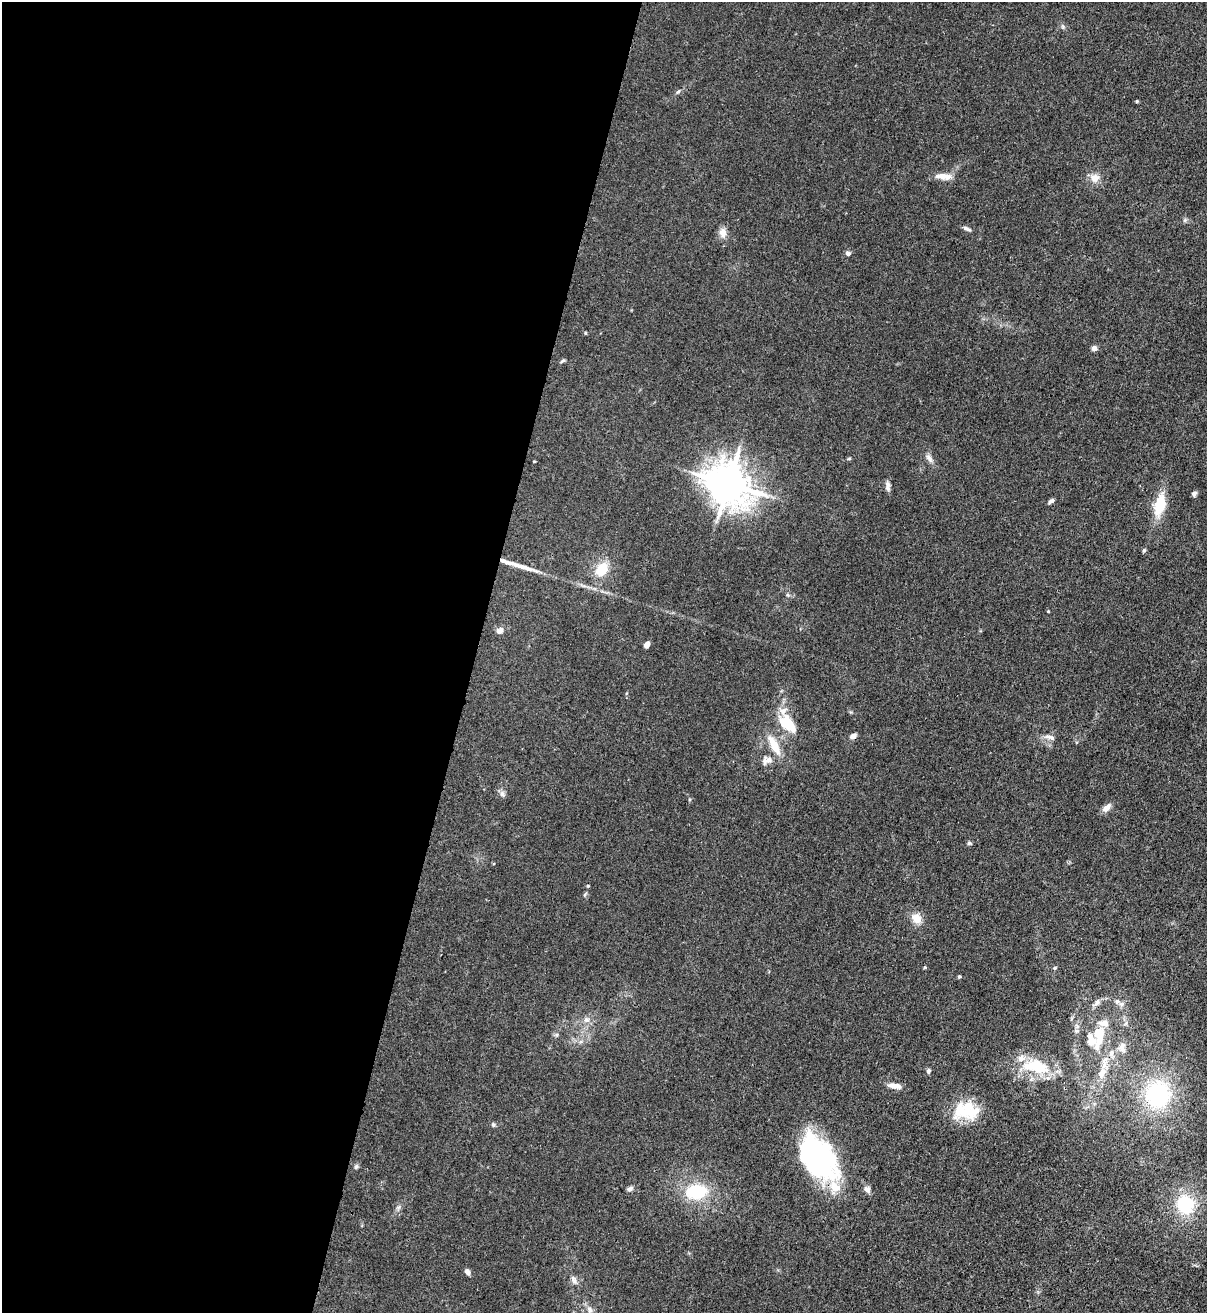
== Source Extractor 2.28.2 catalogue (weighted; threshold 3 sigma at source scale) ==
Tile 5 of 4 x 4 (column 1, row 2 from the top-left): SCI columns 343-1547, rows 2652-3962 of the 5380 x 5306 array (HDU 1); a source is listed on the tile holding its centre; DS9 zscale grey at full resolution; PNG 1209 x 1315 px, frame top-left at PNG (2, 2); no overlay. Shown black and unused: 39% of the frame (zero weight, under 3 of 4 exposures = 7% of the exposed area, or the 3 px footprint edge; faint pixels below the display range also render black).
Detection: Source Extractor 2.28.2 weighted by HDU 2 'WHT'; one run over the whole footprint, this tile lists its part. Background 0.0233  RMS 0.0028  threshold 0.0126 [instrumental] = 3 sigma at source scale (4.5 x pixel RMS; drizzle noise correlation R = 1.50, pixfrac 1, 0.05/0.05 arcsec/px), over >= 5 px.
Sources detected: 68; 1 inside a brighter object's white glare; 1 long thin detection or spike segment (spike, bleed or trail) — not listed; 8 inside a brighter listed object's ellipse — not listed separately; the other 58 listed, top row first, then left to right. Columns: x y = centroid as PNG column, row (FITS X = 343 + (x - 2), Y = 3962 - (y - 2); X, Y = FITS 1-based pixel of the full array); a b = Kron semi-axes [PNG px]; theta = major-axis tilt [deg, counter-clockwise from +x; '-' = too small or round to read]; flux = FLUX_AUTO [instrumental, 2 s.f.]
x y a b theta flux
1063 27 6 4 -47 0.46
678 92 7 4 52 0.47
1137 101 4 4 - 0.32
944 176 22 7 -5 2.6
1095 178 11 10 - 2.3
967 229 11 4 -23 0.73
723 233 11 9 -83 2
848 253 6 5 - 0.86
1094 348 6 6 - 1
562 361 7 3 36 0.39
929 458 12 7 -47 1.2
534 461 4 2 - 0.2
728 484 13 11 -34 770
888 488 10 6 -54 0.93
1194 494 6 5 - 0.7
1051 501 7 4 35 0.77
1160 505 24 12 77 8
1144 550 6 4 73 0.43
602 569 16 12 59 5.8
1048 611 3 3 - 0.21
500 631 9 8 - 1.2
647 645 6 4 54 1.5
787 723 20 11 -42 9
853 736 6 5 - 1.5
1050 737 14 6 -19 1.2
774 745 27 10 -62 4.7
766 760 15 11 28 1.9
502 794 8 7 - 0.85
1106 808 12 7 44 1.6
969 843 6 5 - 0.4
494 864 3 3 - 0.28
588 886 5 4 - 0.26
916 918 13 10 -52 3
1055 968 5 4 - 0.35
959 977 4 3 - 0.33
1097 1002 14 6 45 1.3
586 1020 9 7 -31 1.2
1126 1023 7 4 72 0.53
1090 1036 7 6 - 1.1
1099 1042 27 9 68 4.8
1122 1048 15 10 -88 2.2
1111 1053 11 8 88 1.8
1037 1066 35 19 -18 11
928 1071 6 5 - 0.64
1102 1073 16 10 60 3.4
895 1086 16 6 -6 2
1157 1094 29 27 80 25
961 1110 36 21 -22 9.3
493 1125 6 5 - 0.49
818 1158 47 29 -57 53
356 1167 7 5 68 0.48
630 1189 7 6 - 0.83
867 1190 9 7 -62 1.1
696 1192 23 16 6 13
1185 1204 19 17 -70 14
467 1272 8 5 -59 0.89
574 1280 11 6 -67 1.1
590 1310 9 7 -47 1.3